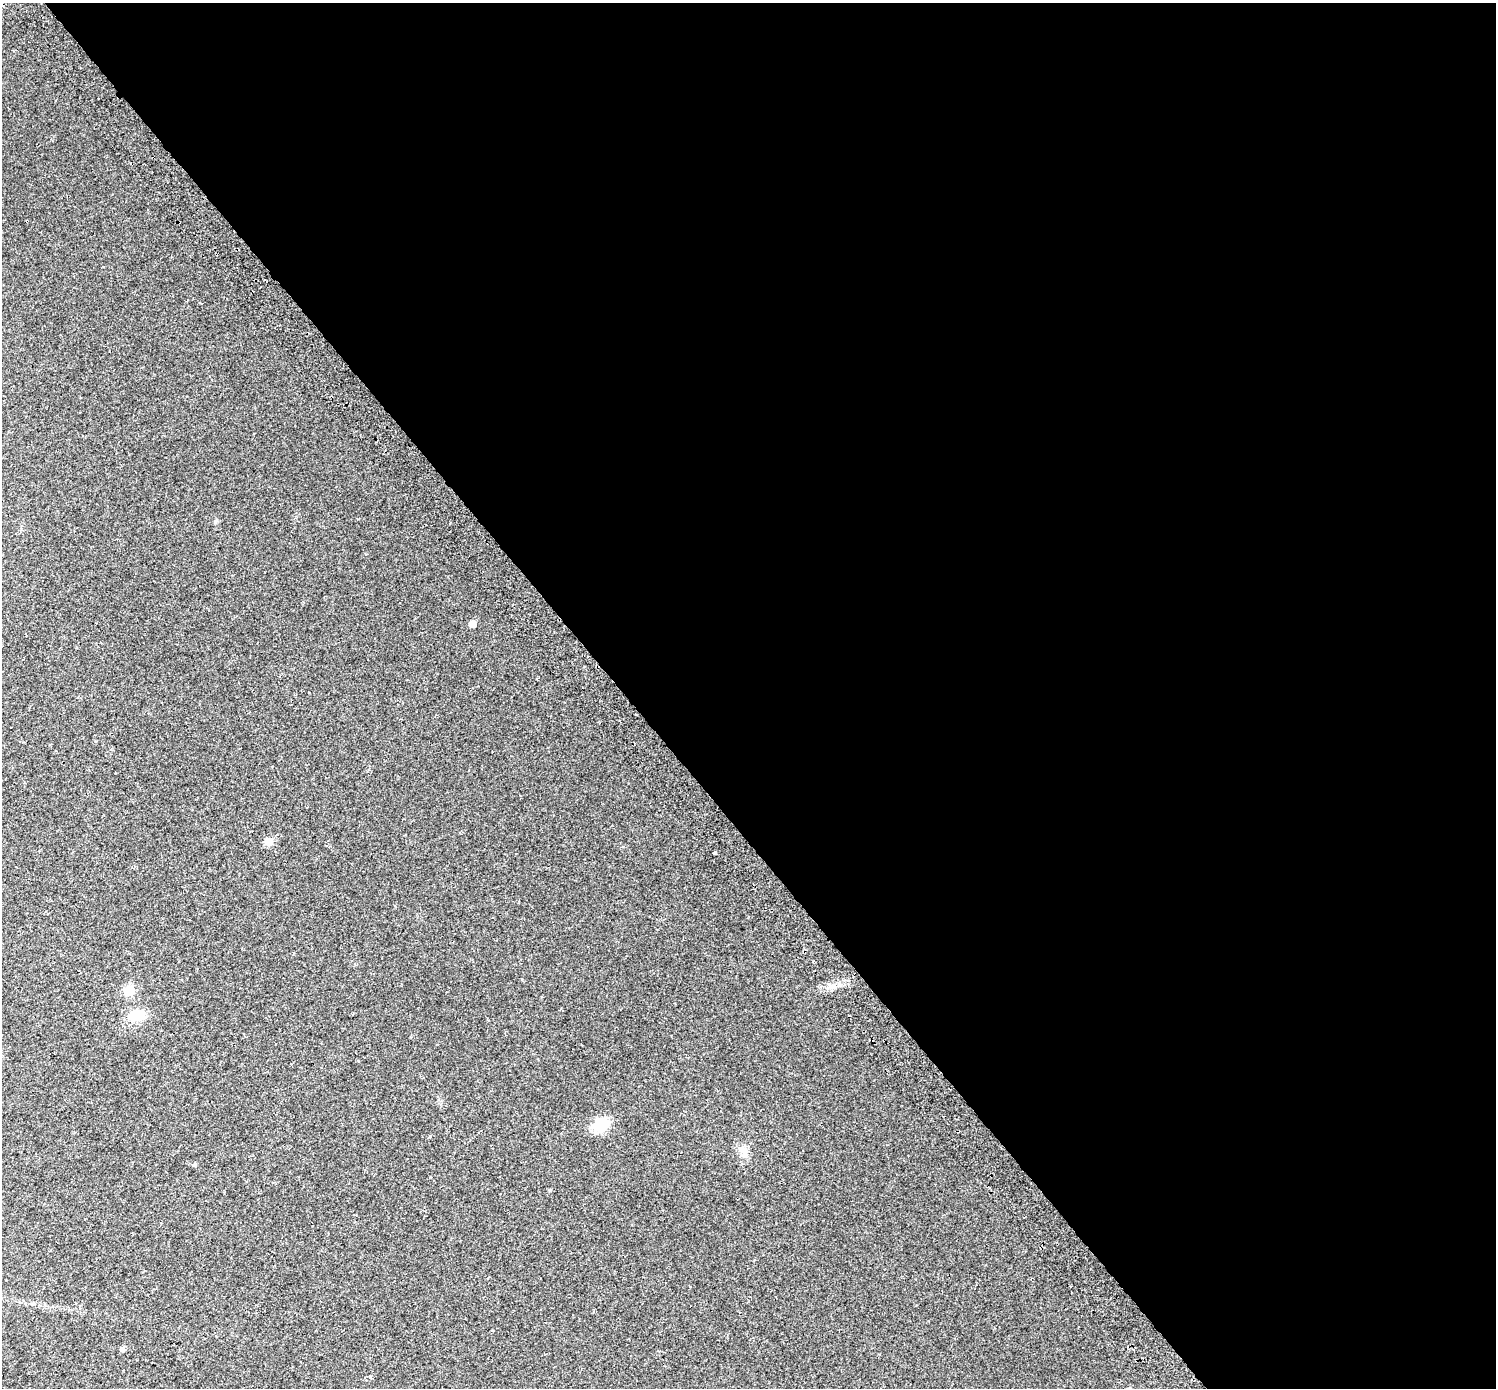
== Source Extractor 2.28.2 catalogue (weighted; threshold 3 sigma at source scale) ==
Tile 8 of 4 x 4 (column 4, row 2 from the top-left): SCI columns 4546-6039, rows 2993-4378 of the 6105 x 6047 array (HDU 1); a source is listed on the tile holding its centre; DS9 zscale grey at full resolution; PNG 1498 x 1390 px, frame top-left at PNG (2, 3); no overlay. Shown black and unused: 58% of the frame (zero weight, under 2 of 3 exposures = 4% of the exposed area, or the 3 px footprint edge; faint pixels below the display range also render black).
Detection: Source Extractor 2.28.2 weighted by HDU 2 'WHT'; one run over the whole footprint, this tile lists its part. Background 0.0303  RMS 0.01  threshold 0.047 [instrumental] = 3 sigma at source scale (4.5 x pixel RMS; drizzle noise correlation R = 1.50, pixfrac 1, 0.0396/0.0396 arcsec/px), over >= 5 px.
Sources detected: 10; all 10 listed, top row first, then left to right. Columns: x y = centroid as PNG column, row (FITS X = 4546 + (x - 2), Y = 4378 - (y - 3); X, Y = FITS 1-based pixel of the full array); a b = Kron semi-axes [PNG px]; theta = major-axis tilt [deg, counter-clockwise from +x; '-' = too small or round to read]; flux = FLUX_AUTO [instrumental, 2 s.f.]
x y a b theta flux
472 624 5 5 - 8.9
268 841 8 8 - 7.7
714 852 3 3 - 7
129 990 6 6 - 53
136 1016 24 13 12 16
600 1125 15 12 24 28
430 1136 4 4 - 0.87
744 1151 16 9 -72 7.3
195 1164 5 4 - 1.6
123 1349 5 5 - 3.1
Unlisted compact peaks at least as high as the median listed source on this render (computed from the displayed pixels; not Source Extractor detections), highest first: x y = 215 521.